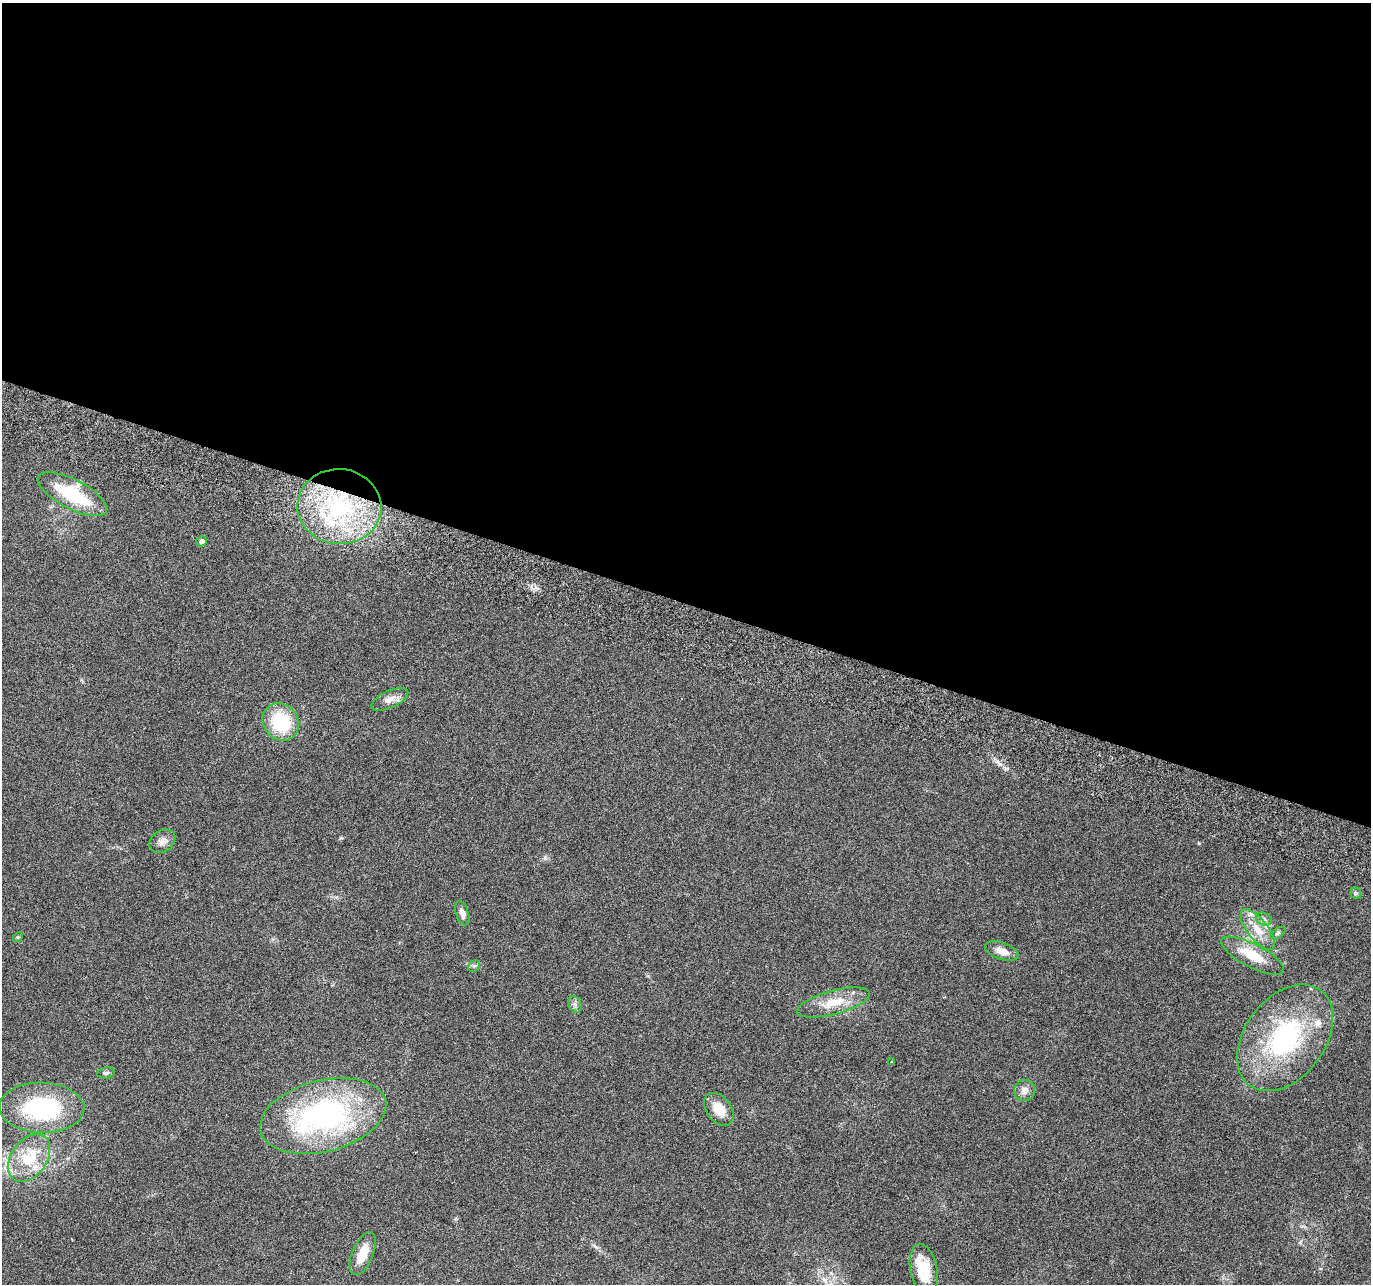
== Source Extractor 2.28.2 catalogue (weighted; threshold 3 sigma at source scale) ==
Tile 3 of 4 x 4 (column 3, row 1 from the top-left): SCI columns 2759-4127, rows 4116-5397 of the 5525 x 5730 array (HDU 1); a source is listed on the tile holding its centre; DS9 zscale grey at full resolution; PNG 1373 x 1286 px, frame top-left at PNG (2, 3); each listed source drawn as its Kron ellipse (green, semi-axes under 4 px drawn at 4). Shown black and unused: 47% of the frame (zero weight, under 3 of 6 exposures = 3% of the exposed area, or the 3 px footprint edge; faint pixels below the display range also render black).
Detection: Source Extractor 2.28.2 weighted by HDU 2 'WHT'; one run over the whole footprint, this tile lists its part. Background 0.0499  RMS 0.0043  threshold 0.0178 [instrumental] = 3 sigma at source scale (4.09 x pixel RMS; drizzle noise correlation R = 1.36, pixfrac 0.8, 0.0396/0.0396 arcsec/px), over >= 5 px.
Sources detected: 35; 8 inside a brighter listed object's ellipse — not listed separately; the other 27 listed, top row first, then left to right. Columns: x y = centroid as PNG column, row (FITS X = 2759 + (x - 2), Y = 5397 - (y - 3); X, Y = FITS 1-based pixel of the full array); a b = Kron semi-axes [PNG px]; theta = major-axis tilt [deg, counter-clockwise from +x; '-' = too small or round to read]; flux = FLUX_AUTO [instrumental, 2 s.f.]
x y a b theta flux
72 494 38 14 -27 25
339 507 42 37 -5 59
202 541 5 5 - 1.4
390 699 20 8 24 3.2
281 722 19 17 -50 21
162 841 14 10 37 2.7
1356 893 5 5 - 0.68
462 913 12 6 -72 2.6
1264 919 8 6 -22 1.2
1258 929 24 10 -52 6.9
1278 933 9 4 36 0.87
18 937 5 4 - 0.5
1002 951 17 8 -20 3.9
1252 956 35 11 -27 12
474 966 6 5 - 0.83
833 1002 37 12 15 10
575 1004 8 6 -69 1.3
1285 1038 59 40 53 61
892 1062 3 3 - 0.37
106 1073 9 5 8 0.93
1024 1090 11 10 - 2.7
42 1108 43 25 -2 43
719 1109 18 12 -53 7.3
323 1116 64 35 14 91
29 1158 26 18 55 16
363 1253 23 10 68 6.8
924 1270 26 13 -79 14
Overlapping masked pixels (flux is a lower limit): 1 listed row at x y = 339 507
Unlisted compact peaks at least as high as the median listed source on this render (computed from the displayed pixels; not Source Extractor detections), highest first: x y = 1000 764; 1199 843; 545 858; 341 838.